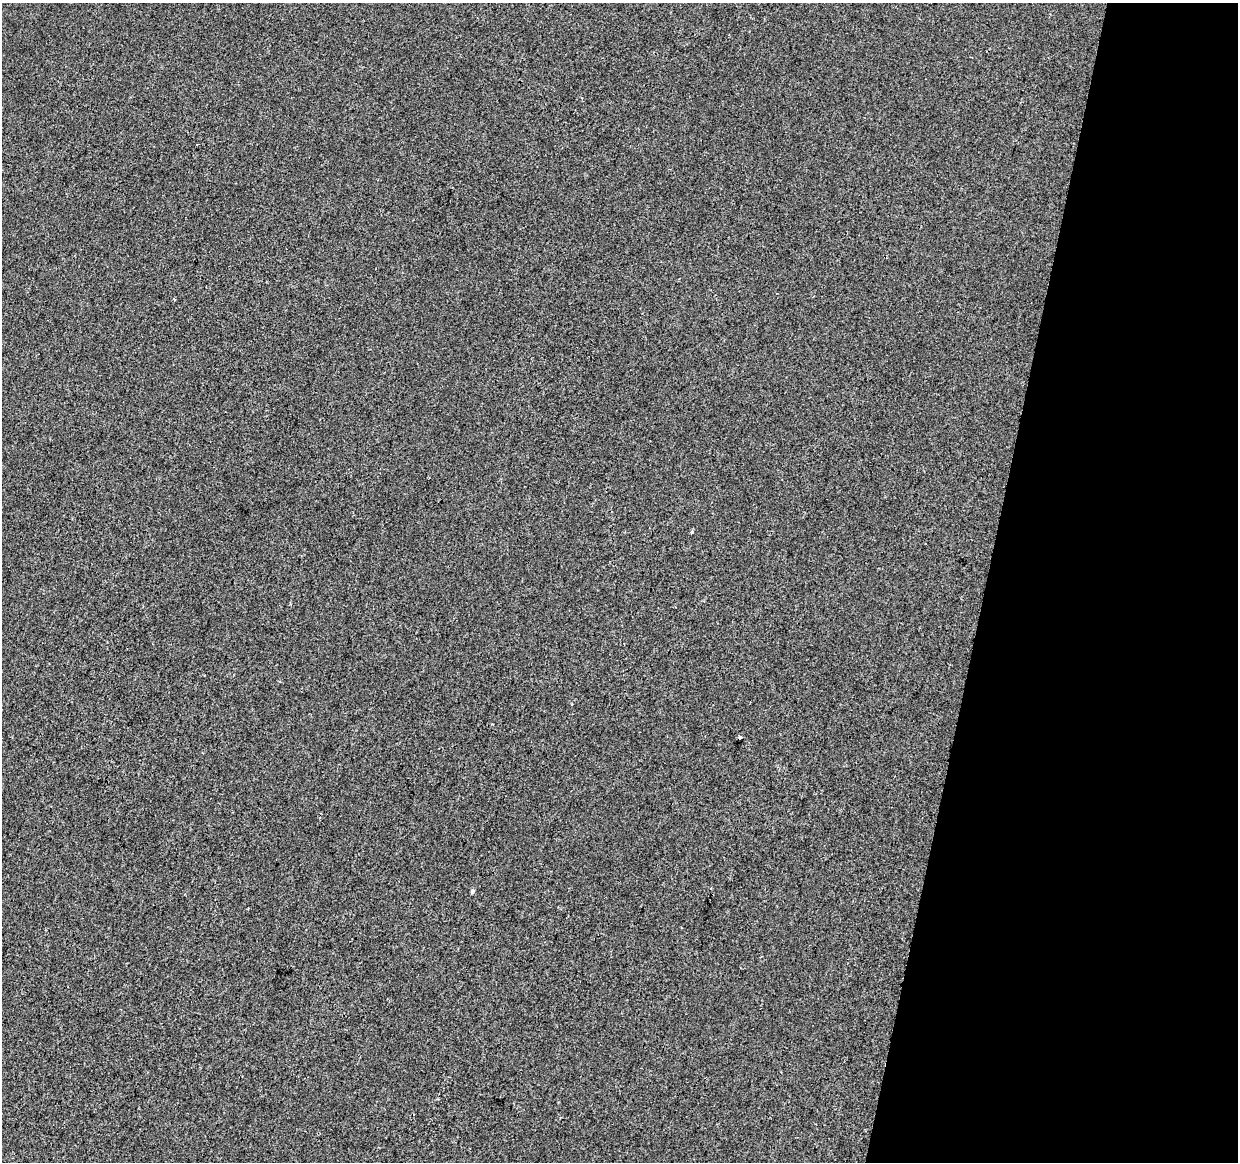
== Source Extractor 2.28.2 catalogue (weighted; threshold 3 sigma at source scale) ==
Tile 8 of 4 x 4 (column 4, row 2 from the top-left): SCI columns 3714-4949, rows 2549-3708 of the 4957 x 5153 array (HDU 1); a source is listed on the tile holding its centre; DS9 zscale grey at full resolution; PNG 1240 x 1164 px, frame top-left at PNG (2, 3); no overlay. Shown black and unused: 20% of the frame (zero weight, under 2 of 3 exposures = <1% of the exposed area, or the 3 px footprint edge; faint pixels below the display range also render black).
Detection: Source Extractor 2.28.2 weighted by HDU 2 'WHT'; one run over the whole footprint, this tile lists its part. Background -4.70e-04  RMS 0.0049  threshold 0.0219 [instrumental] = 3 sigma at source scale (4.5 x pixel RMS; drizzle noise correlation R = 1.50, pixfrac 1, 0.0396/0.0396 arcsec/px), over >= 5 px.
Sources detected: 5; all 5 listed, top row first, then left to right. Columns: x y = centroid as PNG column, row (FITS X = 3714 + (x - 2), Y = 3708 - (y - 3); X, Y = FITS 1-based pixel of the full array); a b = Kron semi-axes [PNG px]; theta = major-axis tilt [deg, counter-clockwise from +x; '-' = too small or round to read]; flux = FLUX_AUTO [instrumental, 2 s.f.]
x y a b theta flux
197 144 3 2 - 1
692 532 5 3 - 0.8
740 737 4 3 - 3.2
711 888 3 3 - 0.42
472 891 5 4 - 1.2